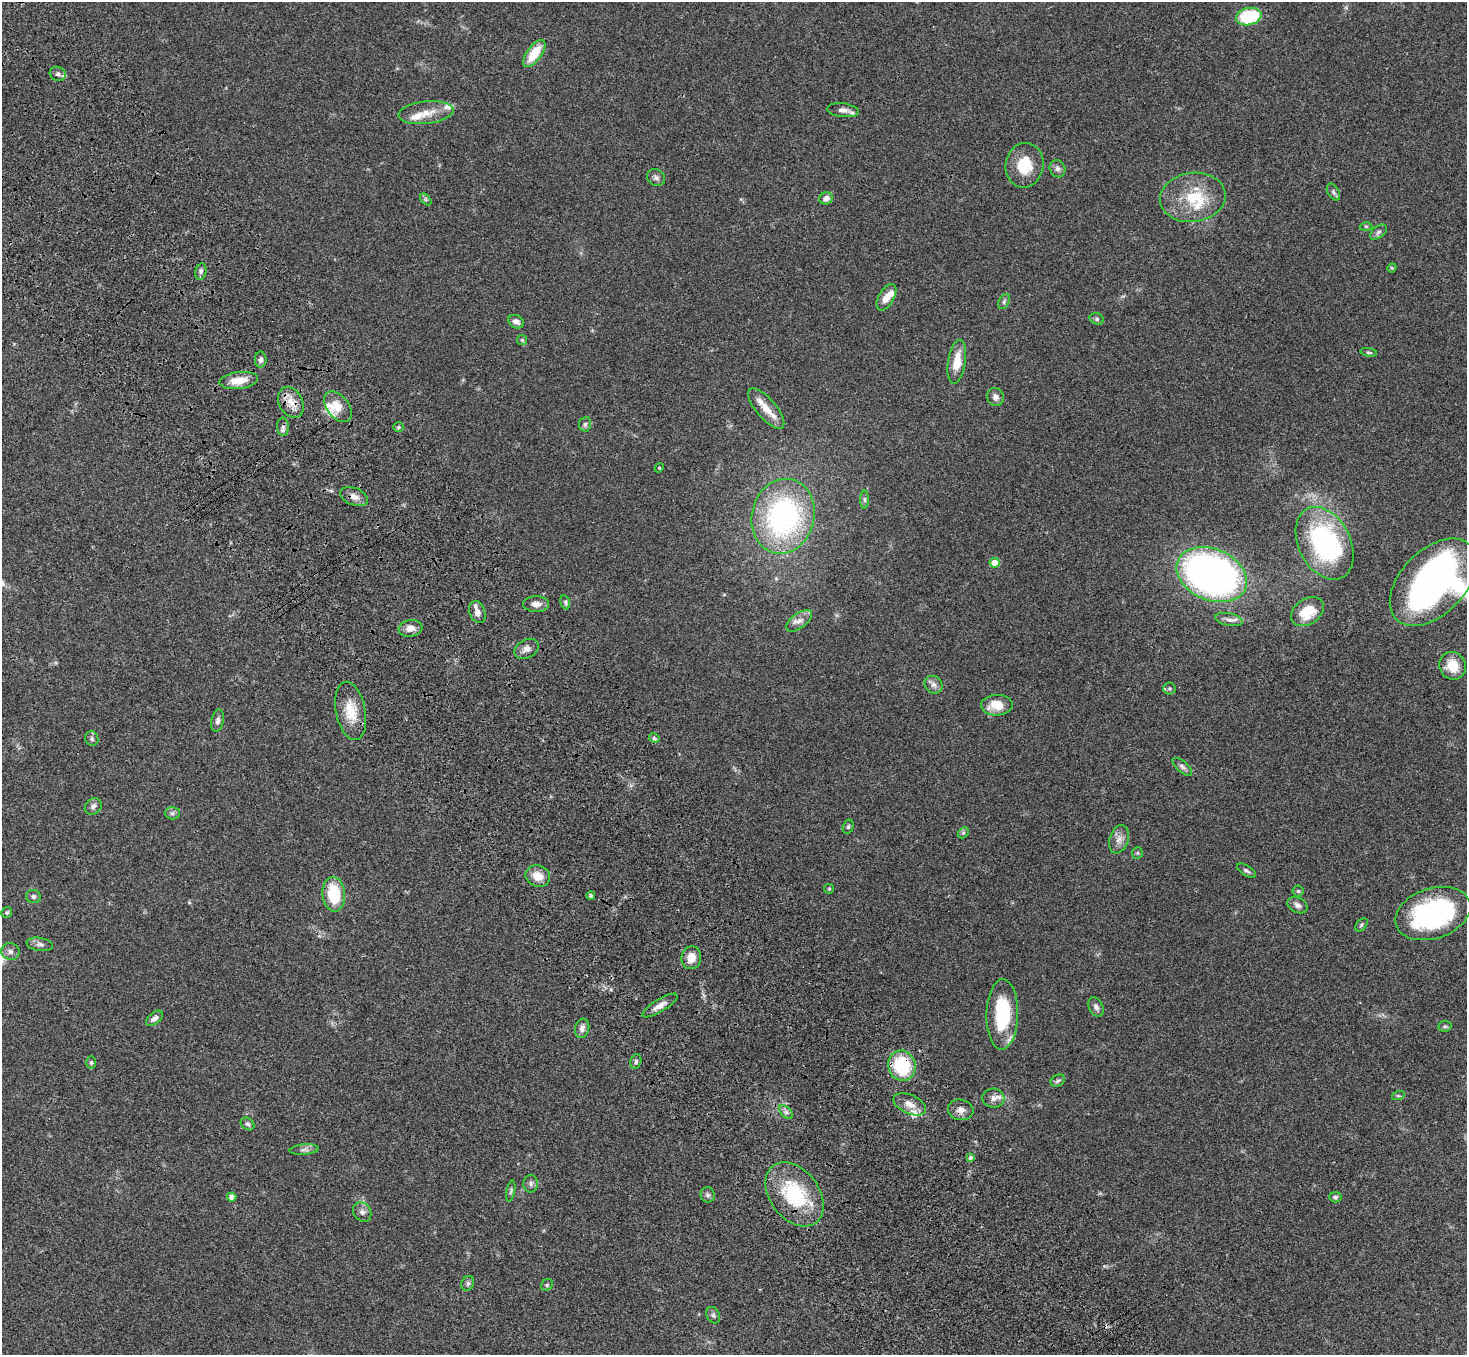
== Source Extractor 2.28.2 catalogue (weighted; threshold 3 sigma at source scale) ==
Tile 11 of 4 x 4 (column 3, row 3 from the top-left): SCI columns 3036-4500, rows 1731-3083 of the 6068 x 6028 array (HDU 1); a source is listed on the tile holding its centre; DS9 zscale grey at full resolution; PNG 1469 x 1357 px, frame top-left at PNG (2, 2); each listed source drawn as its Kron ellipse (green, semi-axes under 4 px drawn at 4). Shown black and unused: <1% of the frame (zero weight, under 3 of 4 exposures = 6% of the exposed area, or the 3 px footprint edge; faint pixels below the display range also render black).
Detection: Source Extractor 2.28.2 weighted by HDU 2 'WHT'; one run over the whole footprint, this tile lists its part. Background 0.0472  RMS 0.0054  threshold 0.0241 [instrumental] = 3 sigma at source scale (4.5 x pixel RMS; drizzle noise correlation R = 1.50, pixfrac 1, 0.05/0.05 arcsec/px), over >= 5 px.
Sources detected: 118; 1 inside a brighter object's white glare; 1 cosmic-ray / hot-pixel residue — neither listed nor drawn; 11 inside a brighter listed object's ellipse — not listed separately; the other 105 listed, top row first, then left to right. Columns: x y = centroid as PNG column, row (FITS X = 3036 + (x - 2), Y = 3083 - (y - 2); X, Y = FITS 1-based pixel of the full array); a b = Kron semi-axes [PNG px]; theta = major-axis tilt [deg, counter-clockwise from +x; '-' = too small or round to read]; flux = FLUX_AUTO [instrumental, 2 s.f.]
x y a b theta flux
1249 16 13 8 13 32
534 53 16 7 54 13
58 74 8 7 - 1.6
843 110 16 7 -7 3.1
426 113 27 11 6 7.9
1024 165 22 19 81 15
1057 169 9 7 -62 1.9
656 177 9 8 - 1.9
1333 192 9 5 -60 1.2
1193 197 33 24 7 23
826 198 7 6 - 2.5
426 199 7 4 -46 0.96
1366 226 6 4 -1 0.77
1378 232 10 5 37 1.6
1392 268 4 4 - 0.59
201 271 8 5 80 1.4
886 297 15 7 60 5.5
1004 302 8 5 64 1.1
1097 319 7 5 -17 0.96
516 322 8 6 -27 2.3
522 340 5 5 - 0.73
1369 352 8 4 -11 0.82
261 360 8 6 89 1.9
957 362 22 8 81 9.8
239 380 19 8 6 8.1
995 397 9 8 - 2.6
291 402 16 12 -60 6.5
338 407 17 11 -52 6.2
766 409 25 10 -49 6.9
585 424 7 6 - 1.3
283 427 9 6 -88 1.6
399 427 5 4 - 0.73
659 468 5 4 - 0.48
354 497 15 8 -22 3.7
864 500 9 4 -90 1.1
783 516 38 31 76 100
1325 543 39 26 -63 84
995 563 5 5 - 8.6
1212 574 37 25 -23 250
1433 582 52 32 46 210
565 602 7 4 -74 0.92
536 604 13 8 -2 3.3
477 612 11 8 -69 3.8
1307 612 18 13 35 13
1229 620 14 6 -11 2.6
799 621 15 7 36 3.5
410 628 12 8 8 4.2
526 649 13 9 29 3.1
1452 666 14 13 - 9.8
933 685 9 8 - 2.4
1169 689 6 6 - 1.1
997 705 16 10 2 10
351 711 29 14 -79 13
217 721 11 6 78 1.8
654 738 5 4 - 0.95
92 739 7 6 - 1.2
1182 767 12 5 -41 1.8
93 806 9 7 43 2
172 813 7 6 - 1.4
848 827 7 5 75 0.89
963 833 6 4 44 0.95
1119 839 14 9 71 3.8
1137 853 6 5 - 0.78
1246 871 10 5 -33 1.4
538 876 12 10 -21 6.7
829 889 5 4 - 0.62
1298 891 5 5 - 0.78
334 894 17 11 -85 22
33 896 7 6 - 1.4
591 896 4 4 - 1.1
1297 905 11 7 -26 2.3
7 912 6 5 - 0.85
1433 913 38 25 18 77
1361 925 8 5 50 0.95
40 944 13 6 -9 2
10 951 9 8 - 2.3
691 958 11 9 84 5.7
660 1005 20 6 31 3.7
1096 1007 10 7 -64 2
1002 1014 35 16 89 31
154 1018 10 5 39 2.3
1445 1026 6 5 - 0.97
582 1028 10 7 76 2.3
636 1061 7 5 75 1.1
91 1063 6 5 - 1
902 1066 15 13 -71 30
1058 1081 7 5 32 1.2
1398 1096 6 4 18 0.71
993 1098 11 9 2 3.2
910 1104 17 9 -24 5
961 1110 13 10 -12 3.5
786 1112 8 5 -45 1.6
247 1124 7 5 -37 1.4
304 1149 15 5 5 1.9
971 1157 4 4 - 0.95
531 1184 9 7 82 1.7
511 1191 11 3 79 0.94
795 1194 36 24 -53 38
708 1195 7 7 - 1.3
232 1197 4 4 - 2.9
1335 1197 6 5 - 1.1
362 1212 10 8 -53 2.3
468 1283 7 6 - 1.3
547 1285 6 5 - 0.85
713 1315 9 6 -61 1.2
Overlapping masked pixels (flux is a lower limit): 2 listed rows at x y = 902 1066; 961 1110
Isophote crosses this tile's border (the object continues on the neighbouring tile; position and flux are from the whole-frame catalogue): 1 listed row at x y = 1433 582